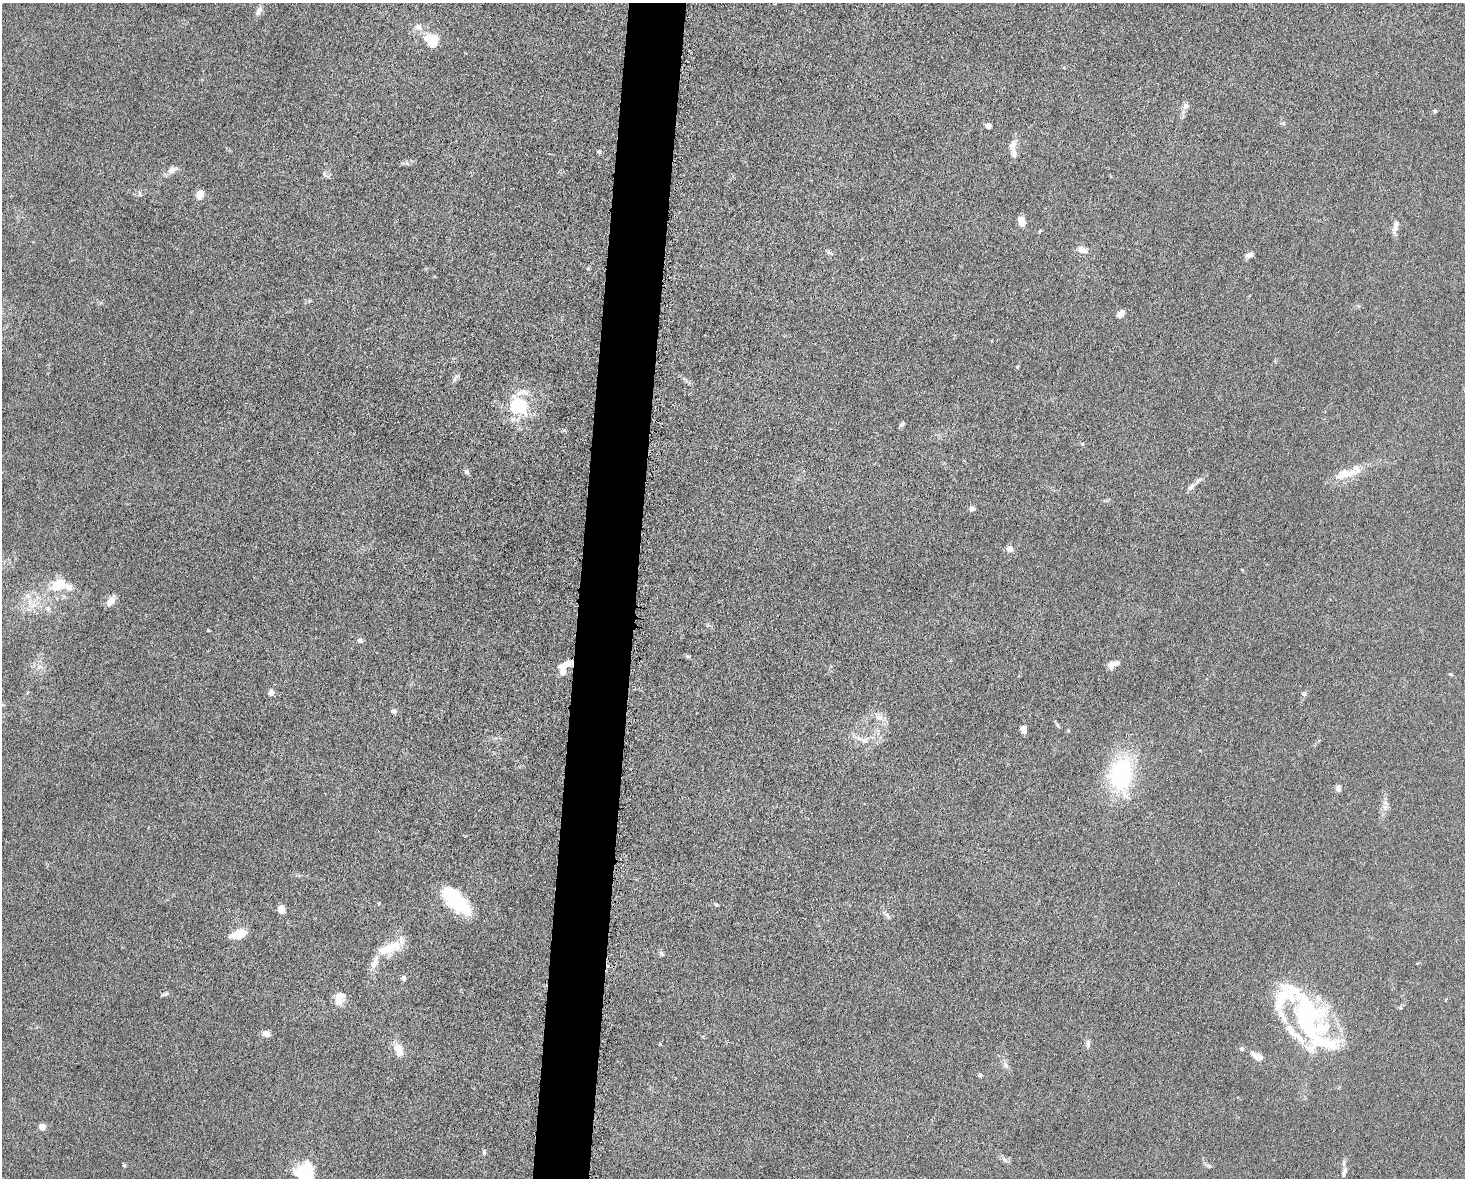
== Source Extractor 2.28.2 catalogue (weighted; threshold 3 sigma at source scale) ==
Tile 8 of 3 x 4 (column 2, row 3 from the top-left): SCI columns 1694-3156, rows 1184-2359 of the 4746 x 4719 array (HDU 1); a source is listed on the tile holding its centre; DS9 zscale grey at full resolution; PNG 1467 x 1180 px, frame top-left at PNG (2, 3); no overlay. Shown black and unused: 4% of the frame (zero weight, under 5 of 10 exposures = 2% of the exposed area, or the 3 px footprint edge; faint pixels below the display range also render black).
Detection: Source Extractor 2.28.2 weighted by HDU 2 'WHT'; one run over the whole footprint, this tile lists its part. Background 0.0231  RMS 0.0021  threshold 0.00861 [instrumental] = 3 sigma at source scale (4.09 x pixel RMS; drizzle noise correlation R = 1.36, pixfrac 0.8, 0.05/0.05 arcsec/px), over >= 5 px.
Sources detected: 85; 2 inside a brighter object's white glare — not listed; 15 inside a brighter listed object's ellipse — not listed separately; the other 68 listed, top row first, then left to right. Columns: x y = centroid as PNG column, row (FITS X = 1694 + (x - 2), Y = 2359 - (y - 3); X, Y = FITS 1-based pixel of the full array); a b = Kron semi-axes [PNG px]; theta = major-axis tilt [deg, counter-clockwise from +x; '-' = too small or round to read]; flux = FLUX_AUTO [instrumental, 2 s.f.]
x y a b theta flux
259 11 13 7 63 0.9
418 27 9 8 - 1
432 41 13 10 -54 5.6
1186 106 8 7 - 0.78
1435 111 5 4 - 0.29
1283 123 6 5 - 0.34
988 126 5 4 - 2.1
1012 146 16 9 71 1.7
599 152 6 5 - 0.32
171 170 11 8 73 0.95
140 194 7 5 -61 0.35
200 194 9 6 65 2.1
1022 221 11 8 -76 1.4
1395 226 16 7 76 1.2
1040 231 6 3 45 0.2
1082 250 10 7 -19 1.4
830 253 11 3 -30 0.37
1249 255 11 6 17 0.74
1121 313 10 6 45 1.2
1017 367 5 3 - 0.21
455 379 11 3 54 0.4
518 405 26 24 -69 10
902 424 7 5 36 0.43
466 471 7 6 - 0.54
1343 474 25 13 27 3.4
1191 487 12 6 44 0.8
972 509 7 6 - 0.63
1010 549 7 6 - 1.3
58 584 19 12 31 5.3
110 602 11 7 49 1.8
360 641 6 5 - 0.62
688 657 6 4 -1 0.3
567 663 10 6 18 1.2
1112 664 9 8 - 1.2
562 672 7 6 - 1.4
1451 674 6 4 -19 0.25
271 693 7 7 - 0.77
1304 694 6 6 - 0.43
394 711 7 6 - 0.52
879 717 10 8 -3 1.3
1024 729 8 5 -81 1.1
1068 730 4 4 - 0.21
865 740 12 8 33 1.2
1121 775 34 23 86 22
1338 788 8 6 89 0.62
1385 808 7 6 - 0.67
456 901 32 13 -44 14
716 905 5 4 - 0.25
281 909 6 5 - 2.7
238 934 14 7 20 4.8
390 947 31 14 14 4.4
374 963 19 7 64 1.6
403 978 8 6 -79 0.43
165 994 11 4 13 0.39
339 998 15 10 76 2.6
1307 1011 68 42 -68 29
266 1034 9 7 -16 1
1088 1043 10 5 86 0.65
1241 1049 6 5 - 0.3
399 1050 18 9 -71 2.4
1257 1056 13 7 -34 1.9
1005 1065 11 7 -53 0.82
980 1075 5 4 - 0.33
42 1127 6 6 - 1.3
484 1152 7 5 82 0.35
124 1165 5 5 - 0.27
1345 1171 12 6 87 0.83
304 1172 27 15 -47 6.8
Overlapping masked pixels (flux is a lower limit): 1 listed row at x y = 567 663
Isophote crosses this tile's border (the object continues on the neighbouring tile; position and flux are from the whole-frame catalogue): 1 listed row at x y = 304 1172
Unlisted compact peaks at least as high as the median listed source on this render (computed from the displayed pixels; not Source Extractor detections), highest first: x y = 208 630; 564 430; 661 953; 660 1044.